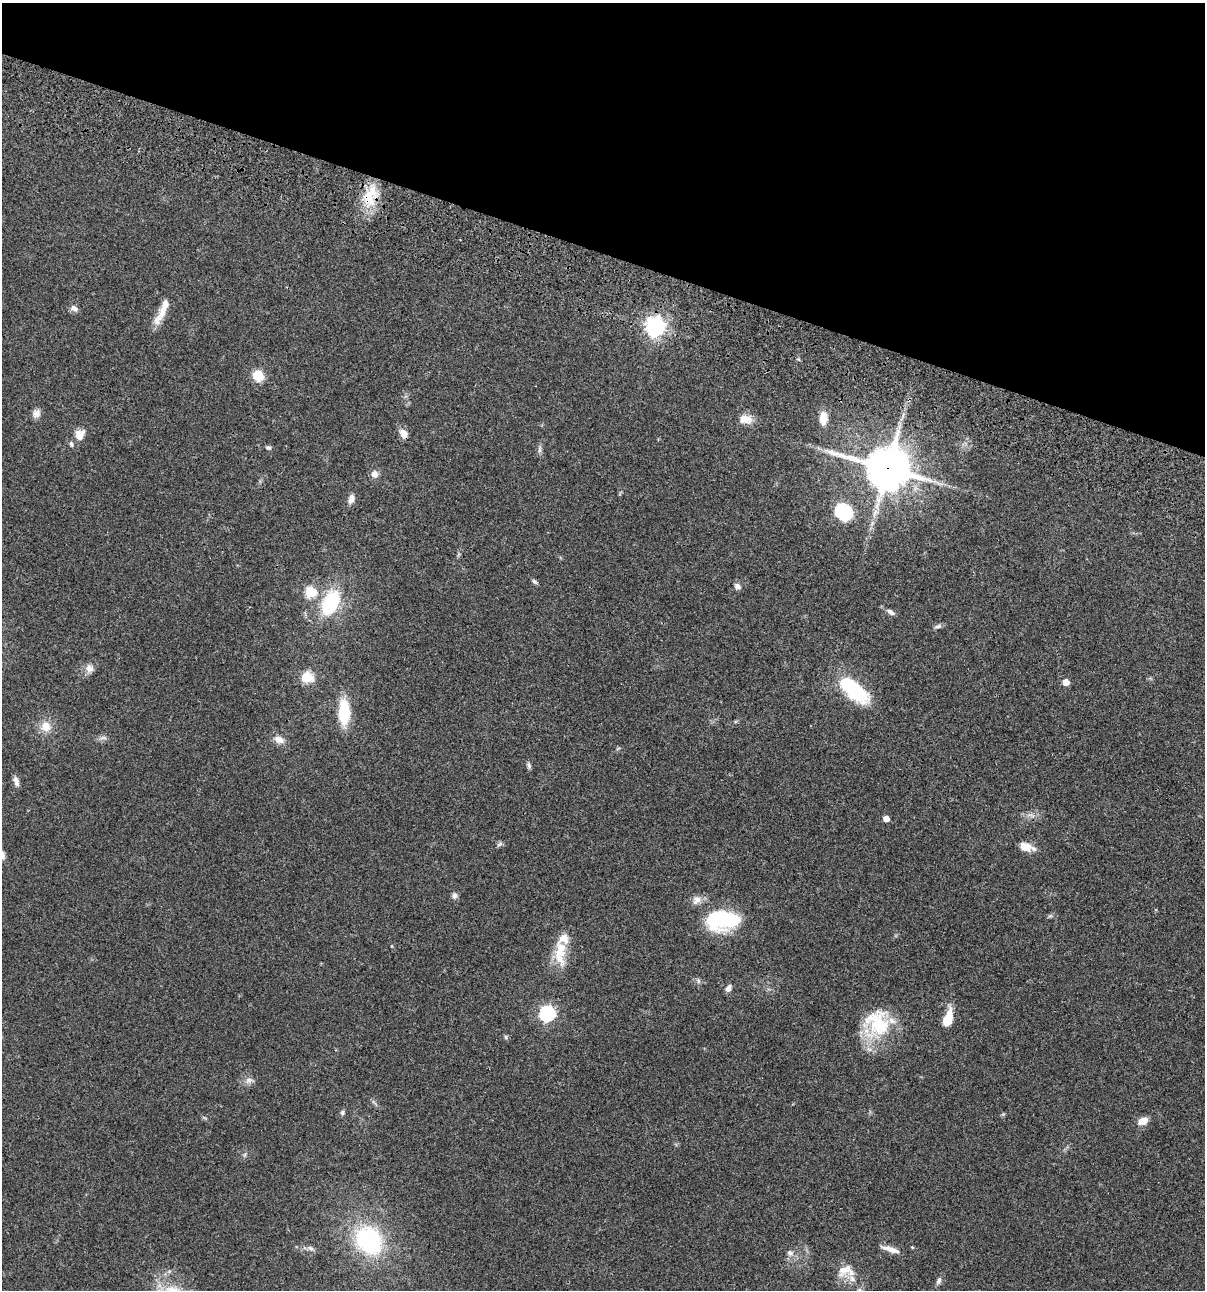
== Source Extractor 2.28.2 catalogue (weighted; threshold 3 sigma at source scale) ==
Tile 2 of 4 x 4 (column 2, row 1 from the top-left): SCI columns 1438-2640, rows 3985-5272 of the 5405 x 5390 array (HDU 1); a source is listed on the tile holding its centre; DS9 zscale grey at full resolution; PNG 1207 x 1292 px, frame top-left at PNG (2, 3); no overlay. Shown black and unused: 20% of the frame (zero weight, under 3 of 4 exposures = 9% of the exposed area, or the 3 px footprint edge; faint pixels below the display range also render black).
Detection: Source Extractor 2.28.2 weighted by HDU 2 'WHT'; one run over the whole footprint, this tile lists its part. Background 0.0473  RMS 0.0054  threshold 0.0244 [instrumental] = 3 sigma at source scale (4.5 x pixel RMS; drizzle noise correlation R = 1.50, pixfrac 1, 0.05/0.05 arcsec/px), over >= 5 px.
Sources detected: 64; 1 inside a brighter object's white glare — not listed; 4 inside a brighter listed object's ellipse — not listed separately; the other 59 listed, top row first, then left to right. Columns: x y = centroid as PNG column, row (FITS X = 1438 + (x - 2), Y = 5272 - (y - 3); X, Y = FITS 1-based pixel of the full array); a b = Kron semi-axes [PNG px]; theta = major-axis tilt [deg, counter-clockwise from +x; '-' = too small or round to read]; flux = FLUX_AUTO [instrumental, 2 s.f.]
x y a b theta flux
370 196 31 20 66 18
74 308 10 7 -35 2.4
164 308 34 9 68 8.6
655 327 7 7 - 280
258 376 11 10 - 9.6
36 413 11 10 - 2.8
823 418 15 9 87 6.9
745 419 17 11 -7 6.6
403 433 12 8 -53 3.9
80 435 16 12 60 5.4
268 448 7 5 -3 1.2
540 449 12 4 90 1.5
888 468 17 14 -15 1700
374 474 10 9 - 3.1
351 499 11 7 71 3.3
843 511 14 10 -29 44
534 581 9 5 -41 1.1
737 586 7 6 - 2.4
310 592 6 6 - 33
331 602 29 18 64 32
891 612 12 6 -31 2.1
938 626 11 5 17 1.5
89 668 12 10 -68 3.4
306 677 6 6 - 26
1066 682 5 5 - 6.6
855 691 31 15 -40 38
344 712 20 9 -89 29
46 726 13 12 - 7
103 738 11 4 4 1.6
279 740 14 9 -19 4.1
529 765 9 5 -72 1.3
16 781 13 6 -72 2.5
1031 815 14 6 -14 2.6
886 819 5 4 - 4.5
500 844 9 5 27 1.2
1025 846 14 10 -18 6.7
454 896 9 7 88 1.7
696 900 13 11 55 3.5
1050 916 7 4 18 0.88
722 920 36 20 2 45
560 952 37 15 -89 14
698 981 7 4 -89 0.98
728 988 9 6 50 2.4
547 1013 7 7 - 110
948 1019 16 8 76 13
877 1024 37 32 38 33
506 1037 6 5 - 0.89
249 1080 12 8 14 2.7
342 1113 7 6 - 1.1
1143 1121 10 7 24 5.5
244 1155 7 4 71 0.88
368 1240 31 25 -52 63
912 1247 4 3 - 0.57
311 1248 9 5 -27 1.7
891 1249 21 6 -17 5.1
790 1253 9 8 - 2.4
845 1269 26 13 39 7.3
939 1281 10 6 68 1.8
859 1290 6 6 - 1.1
Overlapping masked pixels (flux is a lower limit): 2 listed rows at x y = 370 196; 888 468
Isophote crosses this tile's border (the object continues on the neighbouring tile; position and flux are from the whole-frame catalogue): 1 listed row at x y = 859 1290